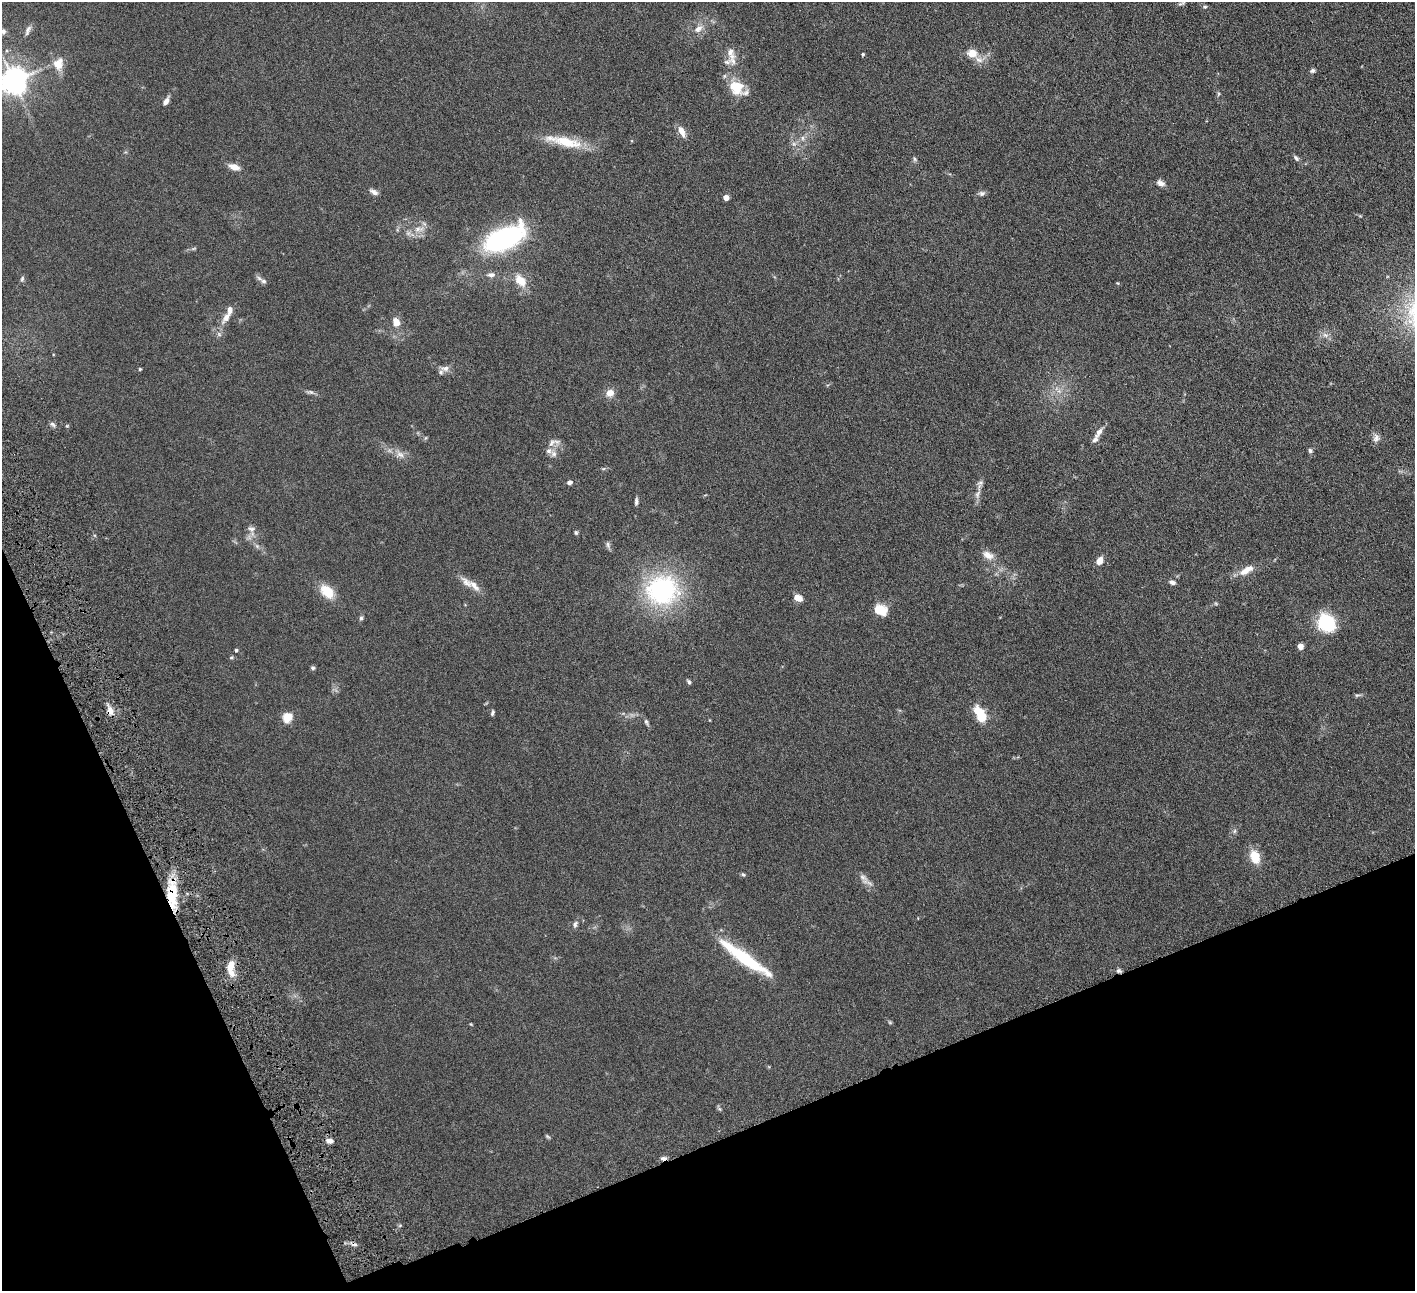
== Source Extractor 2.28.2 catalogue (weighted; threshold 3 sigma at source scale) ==
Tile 14 of 4 x 4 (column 2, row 4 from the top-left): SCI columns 1469-2881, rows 190-1478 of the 5760 x 5666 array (HDU 1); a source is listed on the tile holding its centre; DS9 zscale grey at full resolution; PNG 1417 x 1293 px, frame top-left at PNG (2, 2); no overlay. Shown black and unused: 20% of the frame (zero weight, under 4 of 8 exposures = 3% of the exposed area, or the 3 px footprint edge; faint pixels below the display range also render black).
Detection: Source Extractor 2.28.2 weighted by HDU 2 'WHT'; one run over the whole footprint, this tile lists its part. Background 0.0702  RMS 0.0061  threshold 0.0251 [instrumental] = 3 sigma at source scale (4.09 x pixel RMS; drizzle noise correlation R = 1.36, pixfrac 0.8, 0.05/0.05 arcsec/px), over >= 5 px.
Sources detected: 98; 1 too faint to see at this stretch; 1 inside a brighter object's white glare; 1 long thin detection or spike segment (spike, bleed or trail) — not listed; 8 inside a brighter listed object's ellipse — not listed separately; the other 87 listed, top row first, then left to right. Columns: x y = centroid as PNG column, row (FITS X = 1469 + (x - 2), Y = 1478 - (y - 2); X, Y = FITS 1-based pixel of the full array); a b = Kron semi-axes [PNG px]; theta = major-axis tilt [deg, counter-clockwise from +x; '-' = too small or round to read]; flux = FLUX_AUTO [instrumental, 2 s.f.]
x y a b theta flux
1181 3 10 4 14 1
1205 7 6 4 6 0.76
698 29 13 8 29 3.6
3 31 7 7 - 1.7
731 53 25 10 -79 6.3
972 53 11 9 -7 5.5
863 54 4 3 - 0.7
58 64 18 14 70 7.1
1312 71 7 5 32 1.1
724 76 6 4 71 0.74
13 81 8 8 - 670
738 86 21 12 69 11
1218 94 6 4 72 0.66
166 101 9 5 57 2.7
681 131 12 7 -63 4.4
803 138 7 4 -90 1.1
567 142 44 13 -13 17
1296 158 8 5 -46 1.3
915 159 6 5 - 0.89
234 167 10 6 -19 5.5
1160 183 9 6 -24 2.7
374 192 11 6 -31 2.1
982 193 8 6 0 1.5
726 197 4 4 - 5.9
419 229 17 7 2 4.2
504 238 37 18 26 91
491 275 10 6 4 2.2
22 279 8 5 79 1.1
520 280 10 7 -47 10
263 281 9 6 -32 1.6
226 317 19 8 58 4.8
396 322 8 6 -71 6.2
1325 335 8 5 -44 1.7
445 368 12 8 1 2.7
140 369 4 4 - 0.52
310 392 10 5 -10 1.3
610 393 11 9 16 4
53 424 10 4 -41 1.2
1099 432 17 7 57 3.2
425 438 6 4 70 0.6
1376 438 11 9 81 2.4
552 442 13 7 48 2.5
1310 451 5 5 - 1.3
554 454 8 8 - 2.1
400 455 13 7 -26 3.2
603 469 6 4 18 0.68
569 482 5 4 - 1.7
980 483 7 6 - 1.3
636 501 8 4 88 1.4
251 529 11 6 -18 1.8
576 533 6 4 -74 0.82
608 545 10 6 -80 1.3
988 555 16 9 -26 4.3
1099 560 7 5 58 5.8
1246 570 21 8 31 6.2
466 582 19 8 -44 4.3
1172 582 7 5 -18 1.9
662 590 46 39 7 67
327 591 19 12 -44 9.7
798 598 9 6 -20 4.7
1216 604 6 4 -19 0.63
881 610 14 10 -23 9.3
361 618 6 5 - 0.98
1326 623 18 16 -51 28
1300 646 5 4 - 7.5
236 650 3 3 - 1
231 658 5 3 - 0.64
313 668 5 5 - 1
689 682 6 4 -60 1
1357 695 9 4 12 0.94
110 711 11 8 -71 3.6
492 713 6 4 81 1
980 714 17 9 -64 15
287 717 5 5 - 31
646 722 9 5 -65 1.1
1255 857 17 11 -71 9.1
743 874 6 4 -60 0.79
863 877 16 7 -40 3
172 895 34 13 -89 19
575 924 9 5 81 1.3
745 958 63 10 -35 36
231 965 13 7 70 5.7
1118 971 6 6 - 1.3
720 1109 6 4 -70 0.81
547 1136 7 4 -31 0.71
329 1141 7 5 -15 2.8
663 1158 9 5 9 1.4
Overlapping masked pixels (flux is a lower limit): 4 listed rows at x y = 110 711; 172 895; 1118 971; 663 1158
Isophote crosses this tile's border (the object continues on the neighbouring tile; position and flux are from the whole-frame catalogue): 2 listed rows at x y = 3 31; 13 81